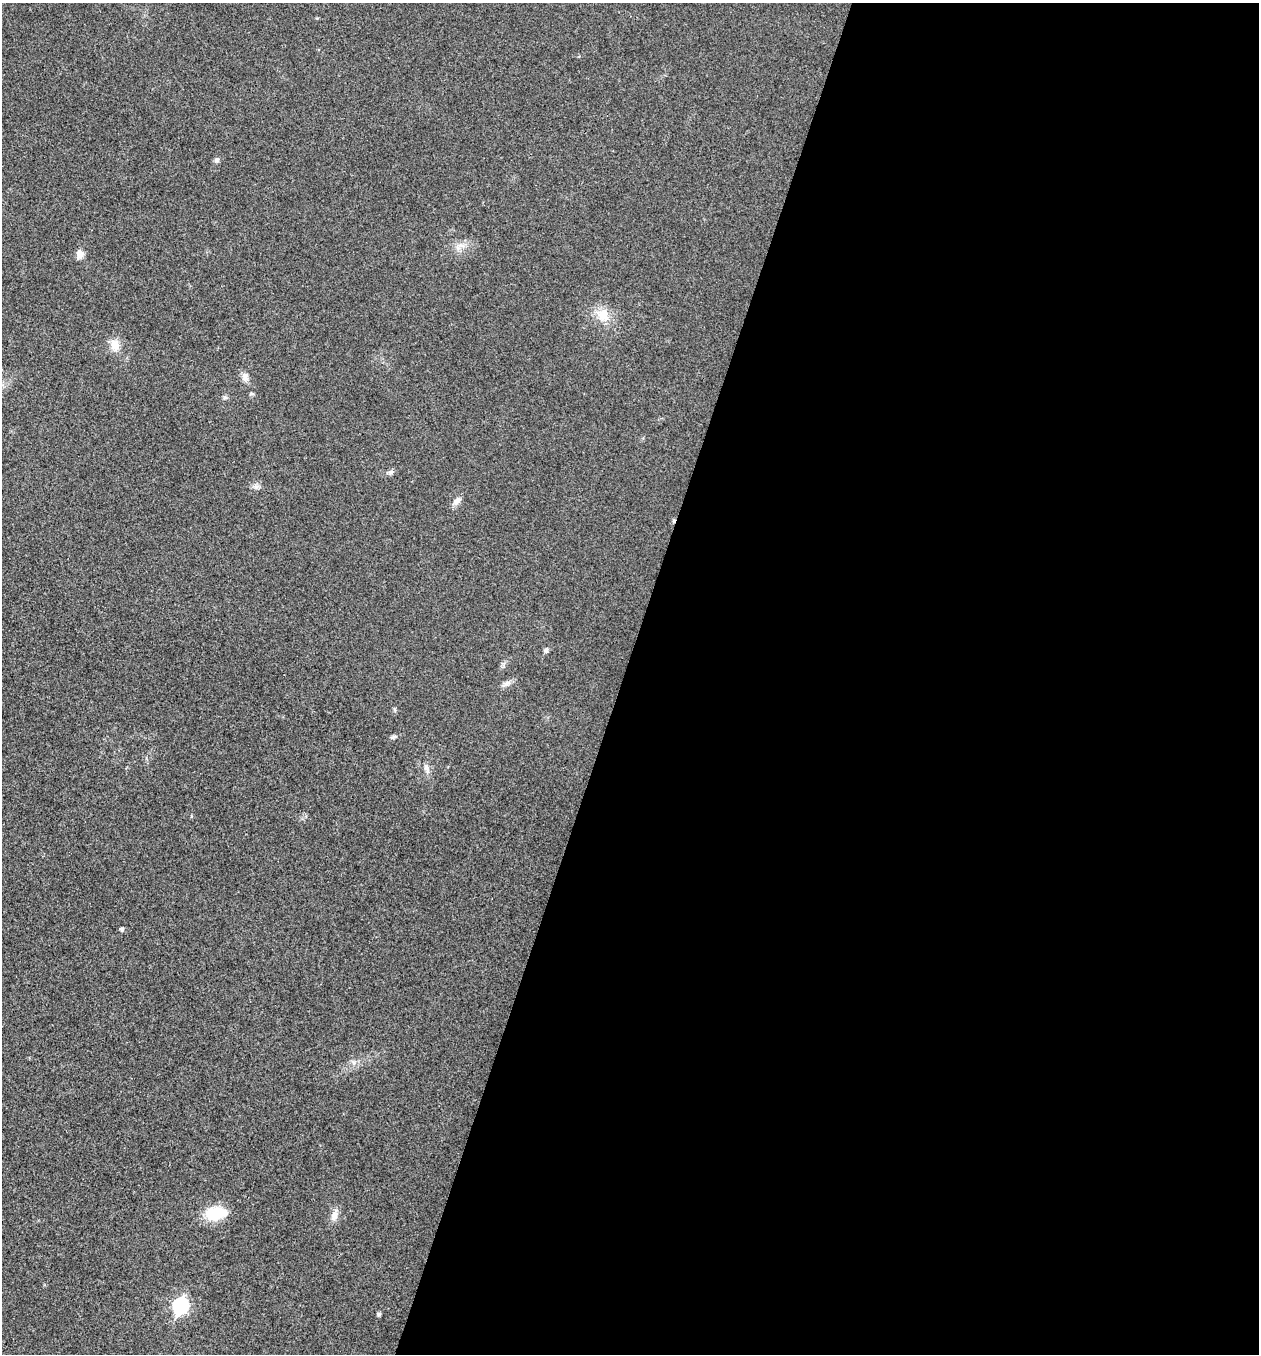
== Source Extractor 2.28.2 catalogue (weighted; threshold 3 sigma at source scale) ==
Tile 12 of 4 x 4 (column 4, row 3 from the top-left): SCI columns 4038-5294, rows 1355-2706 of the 5429 x 5416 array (HDU 1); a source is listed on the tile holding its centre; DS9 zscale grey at full resolution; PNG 1261 x 1356 px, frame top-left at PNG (2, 3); no overlay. Shown black and unused: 51% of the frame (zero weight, under 3 of 4 exposures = <1% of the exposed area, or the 3 px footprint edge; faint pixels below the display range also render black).
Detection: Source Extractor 2.28.2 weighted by HDU 2 'WHT'; one run over the whole footprint, this tile lists its part. Background 0.0206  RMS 0.0057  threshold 0.0256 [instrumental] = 3 sigma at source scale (4.5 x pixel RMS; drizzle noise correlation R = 1.50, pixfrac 1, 0.05/0.05 arcsec/px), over >= 5 px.
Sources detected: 20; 1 cosmic-ray / hot-pixel residue — not listed; the other 19 listed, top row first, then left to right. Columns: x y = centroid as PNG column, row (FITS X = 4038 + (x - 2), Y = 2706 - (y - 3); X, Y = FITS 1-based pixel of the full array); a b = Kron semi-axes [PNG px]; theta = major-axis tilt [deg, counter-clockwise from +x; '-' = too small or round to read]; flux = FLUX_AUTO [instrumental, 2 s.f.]
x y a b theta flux
217 160 7 6 - 1.3
460 245 13 3 5 2.2
80 254 11 7 -83 3.8
603 315 20 16 -73 10
115 345 13 10 -86 6.5
245 377 11 9 -71 3
251 394 7 4 -8 0.81
225 397 7 4 0 1
390 472 8 6 43 1.4
457 501 13 7 55 2.9
546 650 6 6 - 1.4
507 683 13 6 29 2.4
393 737 8 5 21 1.2
427 767 10 7 -46 2.3
122 929 5 5 - 1.4
215 1213 27 15 3 17
334 1215 16 8 72 4.1
180 1306 8 7 - 94
379 1314 5 4 - 1.2
Unlisted compact peaks at least as high as the median listed source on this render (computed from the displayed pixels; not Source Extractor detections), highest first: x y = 256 487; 353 1062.